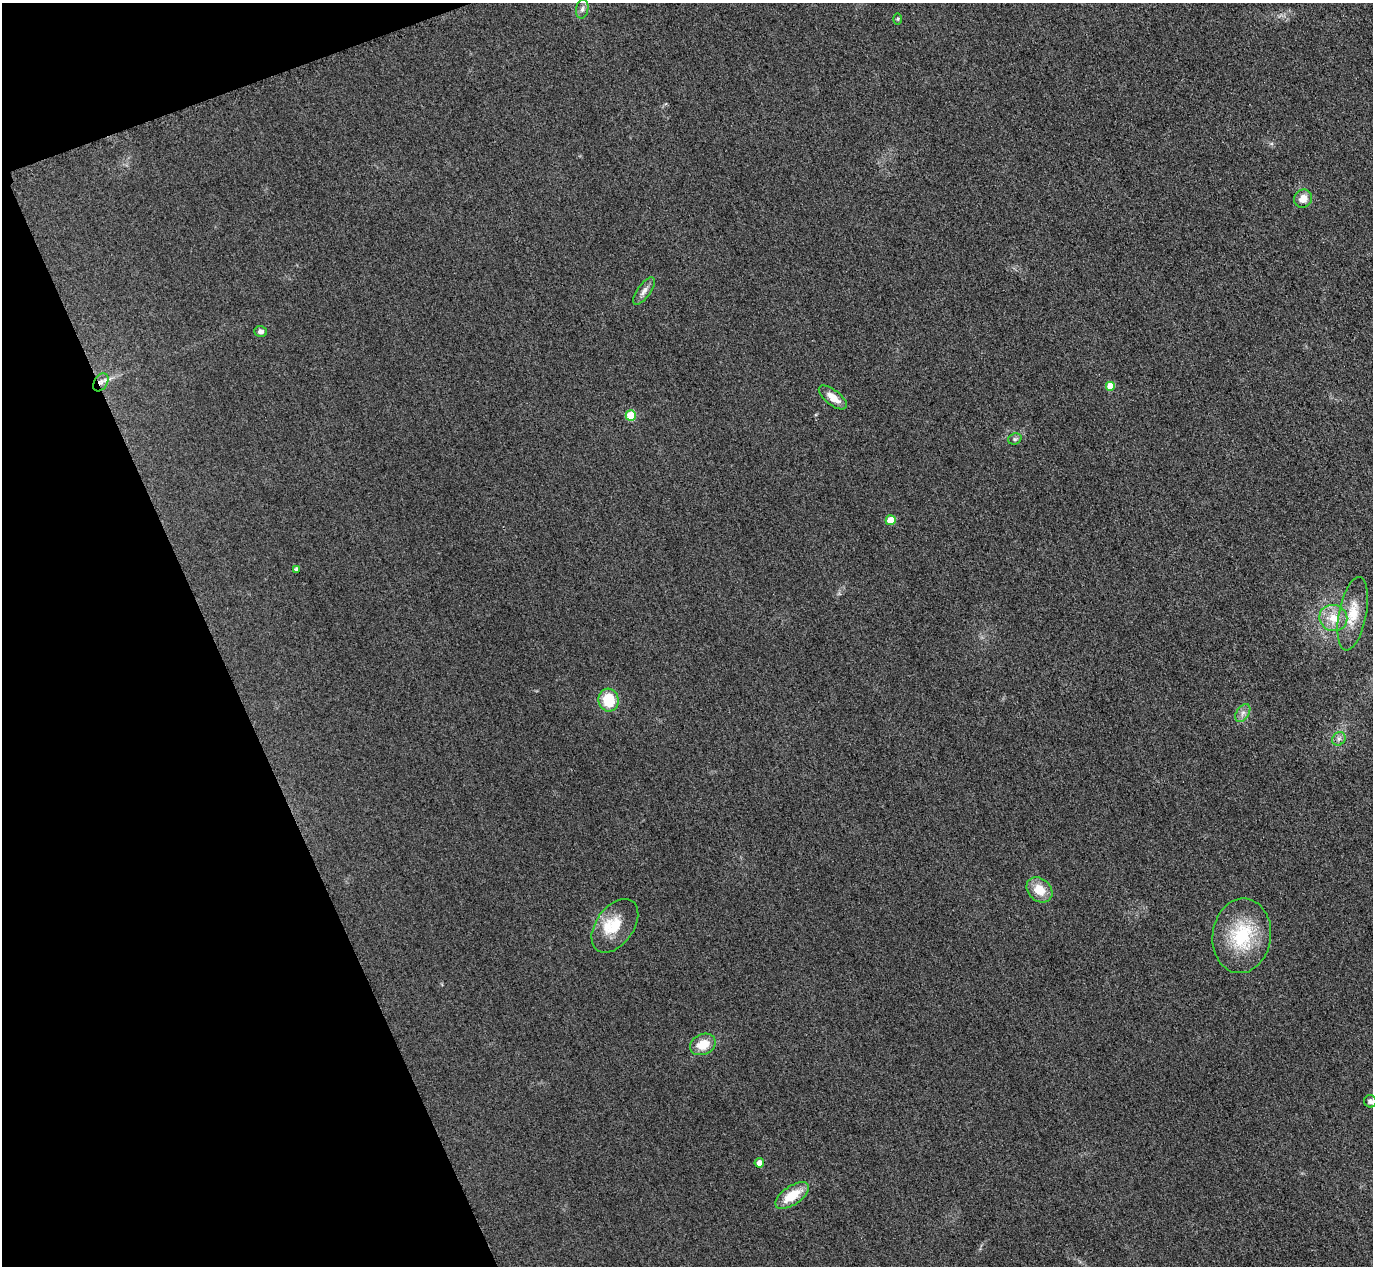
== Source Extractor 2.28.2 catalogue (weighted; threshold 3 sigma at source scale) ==
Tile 5 of 4 x 4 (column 1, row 2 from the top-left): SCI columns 31-1401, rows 2833-4096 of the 5546 x 5533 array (HDU 1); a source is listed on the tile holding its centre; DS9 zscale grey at full resolution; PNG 1375 x 1268 px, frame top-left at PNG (2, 3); each listed source drawn as its Kron ellipse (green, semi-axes under 4 px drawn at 4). Shown black and unused: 18% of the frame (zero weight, under 3 of 4 exposures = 3% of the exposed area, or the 3 px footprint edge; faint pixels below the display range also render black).
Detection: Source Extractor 2.28.2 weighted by HDU 2 'WHT'; one run over the whole footprint, this tile lists its part. Background 0.139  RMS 0.019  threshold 0.0852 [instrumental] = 3 sigma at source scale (4.5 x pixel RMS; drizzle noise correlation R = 1.50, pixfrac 1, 0.05/0.05 arcsec/px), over >= 5 px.
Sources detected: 25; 1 inside a brighter listed object's ellipse — not listed separately; the other 24 listed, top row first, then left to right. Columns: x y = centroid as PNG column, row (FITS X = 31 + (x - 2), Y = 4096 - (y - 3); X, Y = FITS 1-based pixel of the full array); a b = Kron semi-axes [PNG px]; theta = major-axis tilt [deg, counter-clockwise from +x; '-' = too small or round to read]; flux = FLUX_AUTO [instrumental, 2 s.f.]
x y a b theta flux
582 9 10 6 79 6.6
898 19 6 4 89 2.1
1303 199 9 8 - 19
644 291 16 6 55 9.7
261 331 6 5 - 6.6
101 382 10 6 58 9.3
1111 386 5 5 - 29
833 397 17 7 -38 21
631 416 5 5 - 74
1015 439 7 5 20 3.9
891 520 5 5 - 32
296 569 4 3 - 3.9
1353 614 37 13 79 48
1333 618 14 13 - 30
609 700 11 10 - 61
1243 713 10 6 56 8.7
1339 739 7 6 - 6.4
1039 890 14 11 -42 33
615 926 30 18 54 50
1242 936 37 29 82 120
703 1044 13 10 23 35
1370 1101 6 6 - 5.8
759 1163 5 4 - 12
792 1196 19 9 34 47
Overlapping masked pixels (flux is a lower limit): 1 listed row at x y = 101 382